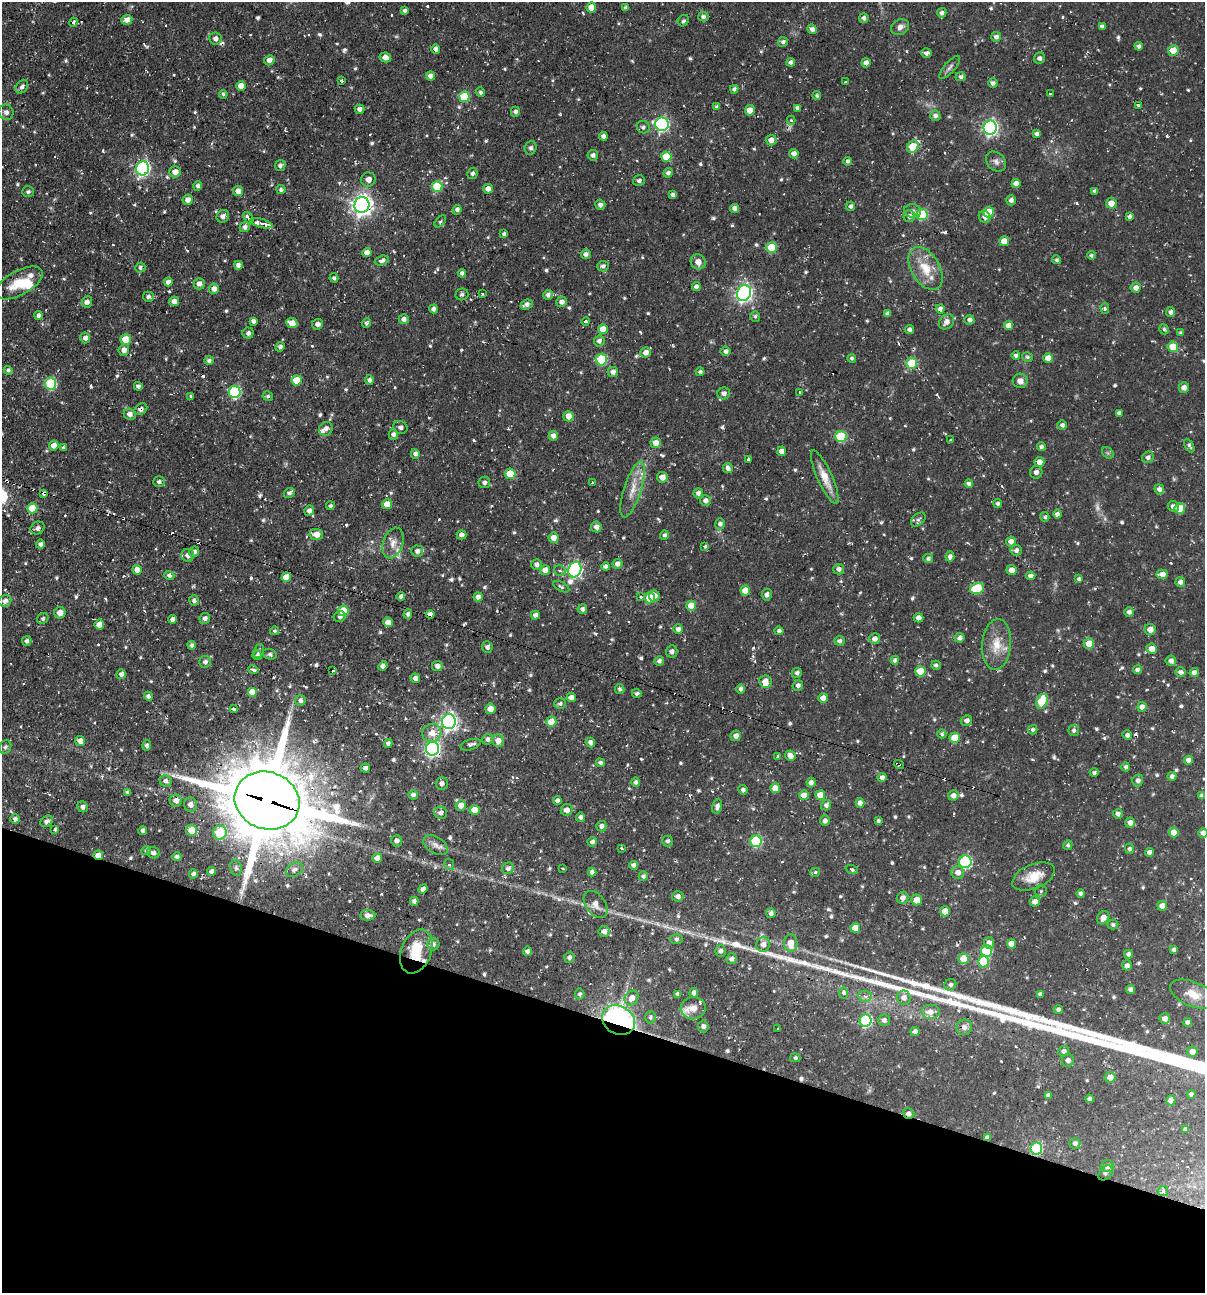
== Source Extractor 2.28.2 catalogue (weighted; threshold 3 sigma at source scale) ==
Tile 15 of 4 x 4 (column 3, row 4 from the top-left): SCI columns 2657-3859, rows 1-1291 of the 5184 x 5163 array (HDU 1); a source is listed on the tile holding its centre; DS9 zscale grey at full resolution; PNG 1207 x 1295 px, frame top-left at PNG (2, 2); each listed source drawn as its Kron ellipse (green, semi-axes under 4 px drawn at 4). Shown black and unused: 21% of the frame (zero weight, under 2 of 3 exposures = <1% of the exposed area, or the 3 px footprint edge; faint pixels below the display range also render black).
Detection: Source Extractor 2.28.2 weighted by HDU 2 'WHT'; one run over the whole footprint, this tile lists its part. Background 0.058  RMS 0.0064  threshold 0.0286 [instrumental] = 3 sigma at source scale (4.5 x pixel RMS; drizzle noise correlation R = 1.50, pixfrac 1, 0.05/0.05 arcsec/px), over >= 5 px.
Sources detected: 808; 3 too faint to see at this stretch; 1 inside a brighter object's white glare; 24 cosmic-ray / hot-pixel residue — neither listed nor drawn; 16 inside a brighter listed object's ellipse — not listed separately; of the other 764, all 500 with FLUX_AUTO >= 1.23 (the completeness limit of this list) listed and drawn (264 fainter detections not listed), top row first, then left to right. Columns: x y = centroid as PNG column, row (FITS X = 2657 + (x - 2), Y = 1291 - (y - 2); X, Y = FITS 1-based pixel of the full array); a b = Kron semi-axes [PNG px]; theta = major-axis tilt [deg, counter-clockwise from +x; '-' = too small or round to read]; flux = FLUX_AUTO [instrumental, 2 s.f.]
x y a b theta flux
591 7 5 5 - 11
626 8 4 4 - 2
404 10 3 3 - 1.7
942 13 5 4 - 2.3
703 17 5 5 - 2.3
864 18 5 4 - 2.1
127 20 5 5 - 4.3
683 21 6 5 - 1.5
73 22 5 4 - 2.2
1102 26 4 4 - 1.9
900 27 9 7 35 3.3
812 29 5 4 - 2.8
996 37 5 5 - 2.2
215 38 6 6 - 2.7
783 42 5 5 - 2
1139 46 4 4 - 2
436 49 4 4 - 2.7
1173 50 5 5 - 15
926 53 5 5 - 2.4
385 57 6 5 - 5.1
1040 58 6 5 - 2
269 60 5 5 - 3.8
791 62 4 4 - 2.3
866 63 4 4 - 3.3
950 67 14 5 49 2.4
430 76 4 4 - 3.6
961 77 5 4 - 1.7
341 81 4 3 - 2
845 82 3 3 - 4.8
993 83 5 4 - 2.3
241 86 5 5 - 7.9
22 87 7 5 53 2.4
734 89 4 4 - 2
480 92 5 4 - 1.6
223 94 4 4 - 1.3
1050 94 3 3 - 1.7
817 95 4 4 - 1.3
464 97 5 5 - 26
1139 106 4 3 - 4
717 107 4 3 - 1.8
797 108 4 4 - 2.3
360 109 5 4 - 2.5
750 110 5 4 - 6.8
6 112 8 7 - 2.7
515 112 5 4 - 2.2
935 116 5 5 - 2.4
791 120 4 4 - 1.2
662 124 7 7 - 110
643 127 6 6 - 1.9
990 128 7 6 - 180
1036 134 4 4 - 2.1
603 136 4 4 - 3
771 140 5 5 - 4.2
913 147 6 5 - 22
531 148 7 6 - 1.7
794 154 5 4 - 3.5
593 155 5 5 - 2.5
666 157 5 5 - 19
848 161 4 4 - 2
996 162 11 8 -46 3.2
280 165 5 5 - 2.3
143 168 7 6 - 130
175 172 6 5 - 5.1
472 173 6 5 - 1.8
668 173 5 4 - 2.3
368 179 7 7 - 3.7
639 181 6 5 - 1.8
1016 183 4 4 - 3.9
198 186 5 4 - 2
437 187 5 5 - 28
488 189 5 5 - 4.3
281 190 4 4 - 1.5
238 191 5 5 - 5.1
1095 191 4 4 - 2.2
28 192 6 5 - 1.7
673 195 4 4 - 2.2
188 200 5 5 - 4.4
1011 200 5 4 - 2.5
1111 203 5 5 - 5.9
362 205 8 7 - 410
600 205 5 5 - 1.7
851 206 4 4 - 1.6
734 208 4 4 - 3.1
457 210 5 4 - 2.3
913 211 8 7 - 2.5
989 212 5 5 - 18
922 215 5 5 - 34
223 216 6 6 - 3.2
909 216 6 5 - 2.8
1129 216 4 3 - 2.1
985 217 6 5 - 2.8
248 218 6 3 -54 6.1
440 221 7 4 46 1.4
261 223 12 3 -15 12
245 227 5 5 - 2.3
504 234 4 4 - 1.8
1004 241 5 5 - 8
772 247 5 5 - 22
367 252 4 4 - 4.7
586 254 5 5 - 2.4
1091 255 4 4 - 1.4
1056 260 4 4 - 1.2
382 261 7 4 16 3.2
698 262 8 7 - 4.6
238 265 4 4 - 2.7
603 266 6 5 - 2.1
140 267 5 5 - 1.4
925 268 23 14 -59 15
462 273 4 4 - 2.1
334 278 5 4 - 1.4
168 282 4 4 - 3.4
19 283 26 12 29 16
199 284 6 5 - 3.2
696 287 4 4 - 2.5
1136 288 5 5 - 3.8
214 289 5 5 - 4.5
482 293 3 3 - 1.2
744 293 8 6 60 230
462 294 6 6 - 1.6
548 295 5 4 - 2.4
148 297 5 5 - 1.8
174 301 5 4 - 4.2
87 302 6 5 - 2.8
562 302 5 5 - 3.2
527 304 6 4 22 3
1105 308 6 4 -85 1.2
433 309 4 4 - 2
940 309 4 4 - 2.6
1171 312 5 4 - 2.3
887 314 4 4 - 2.1
38 315 4 4 - 2.1
755 316 5 5 - 1.4
404 319 5 5 - 3.1
969 320 5 4 - 2.4
253 321 4 4 - 2.4
586 321 4 3 - 3.3
947 322 8 6 47 3.9
292 323 5 5 - 8.4
366 323 5 4 - 1.5
317 324 5 5 - 2.4
1009 326 4 4 - 6.3
603 329 5 4 - 8.5
909 329 4 4 - 1.8
1164 329 5 4 - 1.2
1181 332 4 4 - 1.2
248 333 5 5 - 1.7
85 338 5 5 - 3
125 339 5 5 - 12
599 341 5 5 - 2.3
280 347 5 4 - 1.7
1173 347 5 5 - 12
124 350 6 5 - 3.8
726 351 5 5 - 2.3
646 352 5 5 - 4.7
1016 355 4 4 - 1.8
1027 357 5 4 - 1.3
852 358 4 4 - 1.3
1048 358 5 4 - 5.9
601 359 6 5 - 27
209 360 5 4 - 1.8
912 363 5 5 - 34
8 370 4 4 - 1.4
613 372 5 5 - 2.7
700 372 4 4 - 1.4
297 380 5 5 - 18
369 380 4 4 - 2
1020 381 7 7 - 4.1
50 383 6 6 - 47
138 386 4 4 - 2.2
1184 387 5 5 - 4.2
235 392 6 6 - 72
800 392 3 3 - 2.2
724 393 6 6 - 2.9
191 396 4 3 - 1.3
268 396 5 4 - 1.4
141 409 7 5 35 1.9
1119 413 4 4 - 2.1
130 414 6 5 - 2.9
569 416 5 5 - 7
1062 425 5 5 - 2
400 427 7 6 - 1.8
326 429 7 6 - 2.5
393 434 5 5 - 2.4
553 436 5 5 - 3.4
841 437 5 5 - 36
951 440 3 3 - 5.2
656 443 5 5 - 5.9
54 445 5 4 - 4.5
1189 445 7 4 -60 1.5
1041 447 4 4 - 2
63 448 4 4 - 1.4
782 451 5 4 - 5.4
1108 453 6 5 - 1.2
415 454 5 4 - 2.6
1148 457 6 5 - 2.6
748 460 3 3 - 2.2
1039 462 5 5 - 5.9
728 468 5 4 - 2.5
1036 472 6 6 - 2.3
510 474 5 5 - 18
662 477 5 5 - 5.1
825 477 29 7 -66 11
159 482 6 5 - 2
484 482 6 5 - 1.9
593 483 3 3 - 1.4
969 484 4 4 - 2.3
1159 489 5 5 - 2.6
632 490 29 8 72 9.8
44 493 4 4 - 1.8
289 493 5 5 - 1.8
698 493 5 5 - 2.7
705 501 5 5 - 2.8
998 503 4 4 - 1.5
387 504 5 5 - 8
330 506 4 4 - 1.5
1173 506 6 5 - 2.5
32 508 5 5 - 12
1180 508 5 5 - 12
309 511 5 4 - 2.9
1057 514 4 4 - 2.9
1045 517 5 4 - 1.2
918 519 8 5 44 1.8
720 524 5 5 - 2.2
596 527 5 5 - 3.2
38 528 7 6 - 2.2
316 534 7 5 -7 6.6
461 535 5 4 - 2.3
664 535 5 4 - 1.6
554 538 5 5 - 6
1011 541 5 5 - 4.3
393 543 16 10 72 5.9
40 544 4 4 - 1.9
705 546 4 3 - 4.1
1016 550 5 5 - 2.5
417 551 6 5 - 2.2
194 552 5 5 - 2.4
188 555 6 6 - 3.8
950 556 5 4 - 2.6
928 558 5 4 - 1.9
536 564 5 5 - 2.5
617 564 5 5 - 2.8
606 567 4 4 - 2.5
839 569 5 5 - 2.6
137 570 5 4 - 6.4
545 570 5 4 - 4.9
575 570 8 6 69 150
1012 570 5 5 - 5.1
560 571 6 5 - 1.8
1162 574 6 4 2 4.9
169 575 5 4 - 1.9
1031 576 5 4 - 2.5
286 577 5 4 - 12
1079 579 4 4 - 2
1180 582 5 5 - 2.9
561 587 8 4 -26 1.3
977 588 7 5 16 31
745 590 5 5 - 9
767 595 5 5 - 2.5
401 596 4 4 - 2.4
654 596 5 5 - 3.9
478 597 4 4 - 3.3
641 597 3 3 - 1.8
649 598 5 5 - 11
5 601 7 5 31 3
194 601 5 5 - 2
691 606 5 5 - 8.9
582 609 5 4 - 2.3
343 611 5 5 - 18
1129 612 5 5 - 2.6
60 613 6 5 - 5.8
408 614 5 4 - 2.2
430 614 4 4 - 4
535 615 4 4 - 3
340 617 6 5 - 1.8
205 618 5 5 - 2.6
918 618 5 4 - 3
43 619 6 5 - 1.4
172 619 4 4 - 2.1
388 622 5 5 - 5.6
99 624 5 5 - 6.4
678 629 4 4 - 3.2
1150 629 5 5 - 4.9
275 631 4 4 - 1.3
779 631 4 4 - 1.9
959 638 5 5 - 2.6
875 639 5 5 - 3.7
27 641 5 4 - 1.7
839 641 5 5 - 2
996 644 25 14 85 13
1089 644 5 5 - 9.7
192 645 4 3 - 1.6
487 647 6 5 - 2.1
1152 649 5 5 - 6.2
259 651 7 5 70 1.6
672 651 6 5 - 2.4
270 654 7 5 -16 1.8
257 655 5 4 - 2
895 660 4 4 - 2.5
659 661 5 4 - 2.4
1171 661 5 5 - 3
205 662 6 5 - 2.5
936 665 5 4 - 1.5
383 666 5 4 - 3.1
437 666 5 5 - 3.1
253 670 5 3 - 3.8
1137 670 4 4 - 2.2
333 671 3 3 - 2.2
920 671 5 5 - 12
1181 672 5 5 - 2.5
797 673 5 5 - 2.3
1194 673 4 4 - 3.9
121 674 5 5 - 2.6
415 678 5 4 - 3.2
765 681 6 6 - 5.3
798 685 5 5 - 2.5
620 689 5 4 - 1.4
741 689 5 4 - 2.3
252 692 5 5 - 11
637 693 5 4 - 1.5
148 696 5 4 - 2.2
571 697 5 4 - 4.3
823 698 5 4 - 5.4
300 700 5 5 - 2.2
1042 701 8 5 66 27
560 704 6 5 - 1.6
1142 707 5 4 - 3.9
234 709 4 3 - 4.2
490 709 5 5 - 6.3
967 721 5 5 - 3
449 722 7 7 - 230
551 722 5 5 - 13
1033 730 5 4 - 1.6
1074 730 6 5 - 1.7
432 733 10 9 - 6.6
942 734 4 4 - 1.3
1127 735 5 4 - 2.2
736 736 5 5 - 3.3
955 738 5 5 - 15
487 739 5 5 - 2.4
80 741 5 5 - 4.2
498 741 6 5 - 5.5
388 743 4 4 - 2.3
591 743 5 4 - 3.1
147 745 5 4 - 2.1
471 745 10 5 17 1.7
5 747 7 5 61 1.5
433 749 7 6 - 170
778 756 4 3 - 3.3
790 756 5 5 - 4.4
1188 760 4 4 - 3.5
600 763 4 4 - 1.9
899 764 5 3 - 1.5
1126 767 4 4 - 1.7
365 768 5 4 - 1.9
1094 773 4 3 - 1.5
1172 776 4 4 - 2.1
882 777 4 4 - 2.5
1138 780 6 5 - 2.8
166 781 6 5 - 2.5
636 782 5 4 - 1.8
442 783 6 6 - 1.9
811 783 5 4 - 2.9
775 788 5 4 - 8.3
743 790 5 4 - 1.9
127 792 4 4 - 1.5
413 795 5 4 - 2.2
804 795 5 5 - 6.2
820 795 5 5 - 8.5
953 795 5 5 - 3.2
1202 796 4 4 - 2.3
176 800 6 6 - 4.1
267 801 33 28 -20 7400
557 801 4 4 - 2.2
860 803 5 4 - 3.6
190 804 7 6 - 3.5
461 805 5 5 - 5.6
826 805 5 5 - 2.4
717 806 7 5 75 2.8
83 807 5 5 - 2.1
474 810 5 5 - 7.9
567 810 6 5 - 3.6
441 813 6 6 - 3
1118 814 5 5 - 2
580 817 4 4 - 2.4
15 819 5 4 - 2.2
47 821 7 5 37 2.4
825 821 5 5 - 2.8
878 821 3 3 - 1.3
1130 823 5 5 - 3.7
601 826 5 5 - 2.6
54 829 3 3 - 7.5
192 830 5 5 - 11
143 831 4 4 - 2.4
1174 832 5 5 - 7.5
220 833 7 6 - 30
1203 833 5 4 - 2.9
397 841 6 5 - 2.1
667 841 5 5 - 1.4
756 841 6 5 - 50
592 842 5 4 - 2.1
435 845 13 8 -32 3.9
1068 845 5 4 - 1.3
622 848 3 3 - 1.4
1129 849 5 4 - 1.8
146 850 5 4 - 1.3
1149 852 4 4 - 3
153 853 6 5 - 2
98 855 5 4 - 5.9
177 857 5 4 - 1.9
377 858 5 5 - 4.9
965 862 6 6 - 75
449 865 5 5 - 1.7
634 865 4 4 - 2.3
236 868 8 5 -80 1.9
508 868 6 5 - 2.5
562 868 3 3 - 2
852 869 6 4 -22 2
294 870 9 6 34 3
212 871 4 4 - 2.4
592 872 4 4 - 3
815 872 5 3 - 3.4
958 872 6 6 - 4.6
193 874 4 4 - 2
643 876 5 4 - 1.9
1033 876 22 12 23 12
423 889 5 4 - 2.3
1041 891 6 6 - 1.4
1081 894 4 4 - 2.4
678 896 6 5 - 2.9
903 898 6 5 - 3.5
917 900 5 5 - 6.9
414 901 4 4 - 2.4
1035 902 5 5 - 4.6
595 904 15 9 -53 5
1162 906 5 4 - 5
945 911 5 5 - 7
771 913 5 5 - 2.1
368 915 7 5 3 3.4
1103 918 7 5 58 4.3
1113 924 5 5 - 1.5
855 928 5 5 - 8.1
604 931 6 5 - 3.1
676 939 6 5 - 1.3
791 943 9 6 -87 7.5
989 943 6 5 - 4.1
433 944 6 6 - 2.2
763 944 7 6 - 4.4
1011 944 5 4 - 7.7
1174 950 4 4 - 1.8
416 951 23 15 68 19
527 951 4 4 - 2.3
720 951 5 5 - 2.2
987 951 6 5 - 36
1128 954 4 4 - 2.3
569 958 5 5 - 2.2
963 958 5 5 - 11
731 959 5 5 - 2.4
983 962 6 5 - 28
1127 965 5 4 - 2.4
950 985 6 5 - 1.8
1131 989 4 4 - 2.8
694 993 5 4 - 3.1
843 993 5 4 - 2.9
580 994 5 5 - 1.3
678 994 4 4 - 2.3
1040 994 4 4 - 1.7
1193 994 24 12 -23 9.8
865 996 6 5 - 2.6
632 998 8 6 54 5.5
904 998 7 7 - 4.1
693 1008 12 11 - 6.9
1058 1010 4 4 - 1.8
930 1012 9 7 0 5.2
650 1017 6 5 - 1.6
1165 1018 5 5 - 3.5
619 1020 17 14 -28 250
884 1020 6 6 - 2.6
866 1021 6 6 - 75
1187 1022 4 4 - 2.3
703 1026 6 5 - 2.6
964 1027 8 7 - 3.8
778 1028 3 3 - 1.6
915 1032 4 4 - 2.8
1064 1051 5 5 - 2.1
1192 1052 5 5 - 4.9
795 1058 5 4 - 1.4
1068 1060 6 6 - 2.3
1110 1077 5 5 - 4.6
1191 1094 4 4 - 1.5
1048 1095 4 4 - 1.9
1089 1099 4 4 - 1.9
1171 1100 5 4 - 4.4
909 1113 6 5 - 2.6
1186 1129 4 4 - 2.2
987 1138 4 4 - 3.1
1075 1143 5 5 - 2.2
1036 1149 6 6 - 48
1107 1166 6 6 - 3.3
1106 1173 9 5 47 2.2
1163 1191 5 5 - 1.6
Overlapping masked pixels (flux is a lower limit): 13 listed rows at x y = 362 205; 141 409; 44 493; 430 614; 433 749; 899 764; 267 801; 98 855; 416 951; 619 1020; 909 1113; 987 1138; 1036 1149
Isophote crosses this tile's border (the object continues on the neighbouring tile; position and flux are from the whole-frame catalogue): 1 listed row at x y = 1203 833